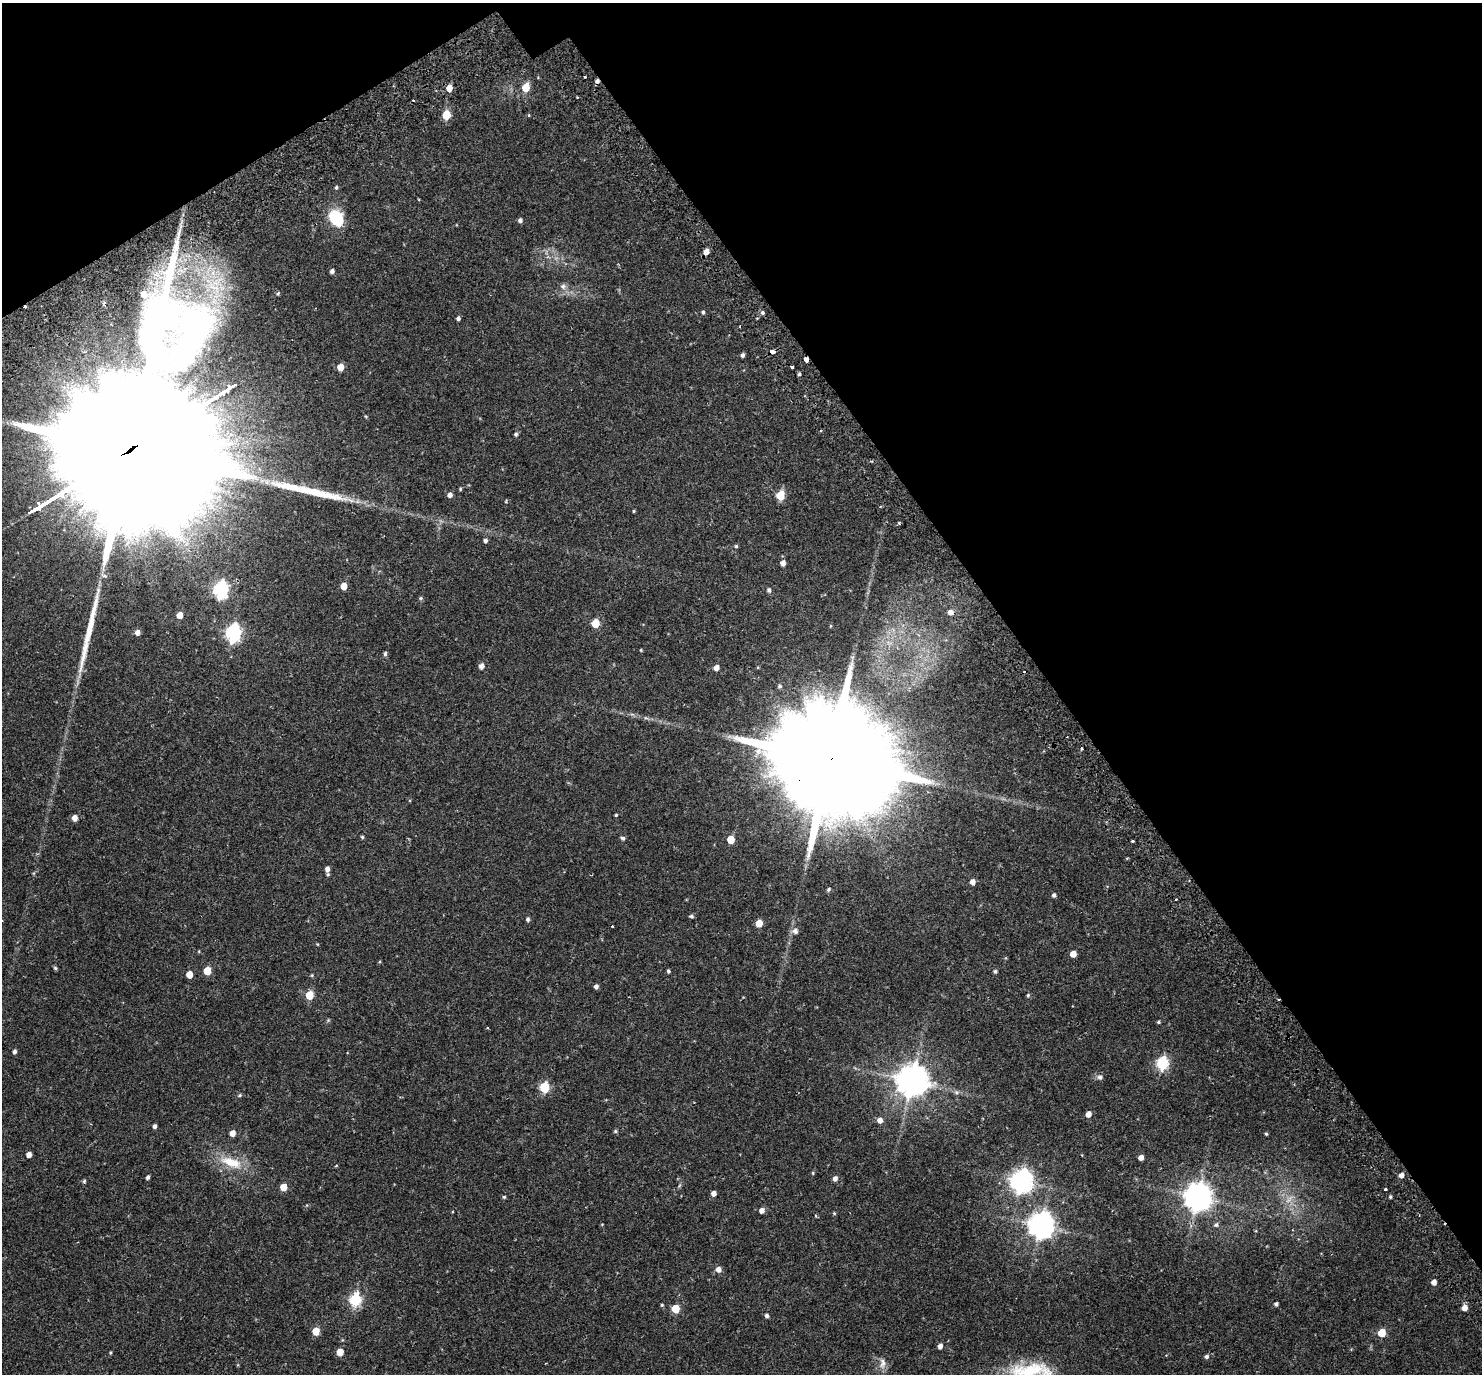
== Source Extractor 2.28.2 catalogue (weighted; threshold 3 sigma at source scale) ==
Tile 3 of 4 x 4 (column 3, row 1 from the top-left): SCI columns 3027-4506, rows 4336-5707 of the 6057 x 5985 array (HDU 1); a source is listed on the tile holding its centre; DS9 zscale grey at full resolution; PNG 1484 x 1376 px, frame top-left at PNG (2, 3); no overlay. Shown black and unused: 33% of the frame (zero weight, under 2 of 3 exposures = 5% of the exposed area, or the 3 px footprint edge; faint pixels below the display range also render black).
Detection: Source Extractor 2.28.2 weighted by HDU 2 'WHT'; one run over the whole footprint, this tile lists its part. Background 0.106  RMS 0.0059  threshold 0.0263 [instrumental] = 3 sigma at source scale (4.5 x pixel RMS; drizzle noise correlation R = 1.50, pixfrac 1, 0.0396/0.0396 arcsec/px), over >= 5 px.
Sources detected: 135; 1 too faint to see at this stretch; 5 cosmic-ray / hot-pixel residue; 2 long thin detections or spike segments (spike, bleed or trail) — not listed; the other 127 listed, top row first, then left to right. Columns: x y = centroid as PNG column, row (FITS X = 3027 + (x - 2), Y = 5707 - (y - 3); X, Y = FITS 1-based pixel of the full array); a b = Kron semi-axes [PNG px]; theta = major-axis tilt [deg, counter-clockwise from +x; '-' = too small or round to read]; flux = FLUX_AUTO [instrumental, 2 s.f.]
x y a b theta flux
585 77 3 2 - 0.43
449 88 5 5 - 6.1
526 88 6 5 - 13
446 115 6 5 - 18
529 115 5 3 - 0.43
336 187 5 4 - 0.84
336 218 21 16 -58 17
520 220 5 5 - 1.5
706 252 5 5 - 3.4
332 271 4 4 - 1.7
563 286 8 7 - 2
214 287 42 17 -39 29
278 294 6 4 50 0.79
104 303 6 4 43 1.1
25 307 3 2 - 0.95
703 312 5 4 - 0.93
762 312 4 4 - 1.8
458 319 4 4 - 1.5
773 352 5 3 - 4.8
742 355 4 4 - 1.4
806 359 5 3 - 4.2
340 367 5 5 - 7.1
792 367 3 3 - 1.5
799 374 4 4 - 0.8
821 431 3 2 - 0.74
516 434 4 4 - 1.1
129 451 173 33 32 88000
460 489 4 4 - 0.6
450 495 5 5 - 2.2
780 495 6 5 - 21
506 501 5 3 - 0.42
634 511 4 3 - 0.54
485 541 4 4 - 1.4
736 546 4 4 - 0.72
783 563 5 4 - 2.9
344 586 5 5 - 7.4
220 590 7 6 - 130
769 590 5 5 - 1.3
421 598 5 5 - 0.74
950 612 6 5 - 2.8
180 615 5 4 - 5.7
595 623 5 5 - 16
137 632 5 5 - 2.6
233 633 8 6 81 140
385 654 5 4 - 1.3
481 666 5 5 - 3
716 667 5 4 - 3.4
780 686 6 5 - 1.1
832 759 54 26 30 25000
616 815 4 3 - 0.59
74 818 5 4 - 4.2
362 837 4 4 - 0.71
622 838 6 5 - 1
731 840 5 5 - 12
1133 841 3 3 - 1.2
327 869 6 5 - 2.8
972 882 5 5 - 3.3
828 889 5 4 - 0.96
1054 895 4 4 - 1.4
691 916 5 4 - 1
528 919 5 4 - 1.3
759 923 5 5 - 7.9
612 926 3 2 - 0.71
795 931 6 6 - 2.5
317 944 4 3 - 0.42
1073 954 5 4 - 4.9
55 968 5 4 - 0.76
207 971 5 5 - 11
668 971 4 3 - 0.98
995 971 5 5 - 0.96
189 974 5 5 - 6.8
312 975 5 4 - 0.59
596 986 4 4 - 1.8
309 995 5 5 - 15
1028 995 5 5 - 0.83
1158 1022 4 3 - 0.77
487 1028 4 2 - 0.41
14 1051 5 4 - 1.5
1162 1064 7 6 - 57
1100 1077 6 6 - 1.8
912 1081 10 9 - 1000
544 1087 6 5 - 36
956 1092 7 6 - 1.3
240 1095 6 4 3 0.8
1088 1114 5 5 - 3.5
880 1120 6 5 - 3.2
155 1126 4 4 - 1.5
615 1131 5 4 - 0.74
232 1133 5 5 - 4.2
1266 1134 4 3 - 0.68
29 1154 4 4 - 3.5
1141 1157 4 4 - 3.1
231 1162 35 13 -19 15
336 1166 3 3 - 0.53
813 1173 5 4 - 0.54
1401 1175 5 5 - 2.8
148 1177 4 3 - 1.4
835 1178 6 5 - 2.2
84 1181 5 4 - 0.8
1021 1181 8 7 - 360
283 1187 5 5 - 6.7
1385 1189 3 3 - 2.9
713 1193 5 4 - 2.8
504 1197 4 4 - 0.69
1198 1197 9 8 - 690
1390 1197 4 3 - 0.75
762 1210 5 5 - 3.1
834 1213 4 4 - 0.57
816 1216 4 4 - 0.58
1216 1225 6 5 - 1
1041 1226 9 8 - 540
718 1269 6 5 - 3.3
1434 1282 5 4 - 3.3
355 1300 6 6 - 59
1276 1304 4 4 - 1.3
662 1305 5 3 - 0.53
1464 1308 5 5 - 4.4
675 1309 5 5 - 16
767 1315 4 4 - 1.4
316 1331 5 5 - 9.4
1381 1333 5 5 - 14
940 1346 5 4 - 2.8
110 1352 4 3 - 0.56
340 1352 5 5 - 7.5
1206 1356 5 5 - 1.4
882 1363 16 9 82 3.6
1031 1371 63 20 -1 34
Overlapping masked pixels (flux is a lower limit): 5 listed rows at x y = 25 307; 773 352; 806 359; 129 451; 832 759
Isophote crosses this tile's border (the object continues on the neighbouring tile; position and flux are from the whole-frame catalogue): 1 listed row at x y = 1031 1371